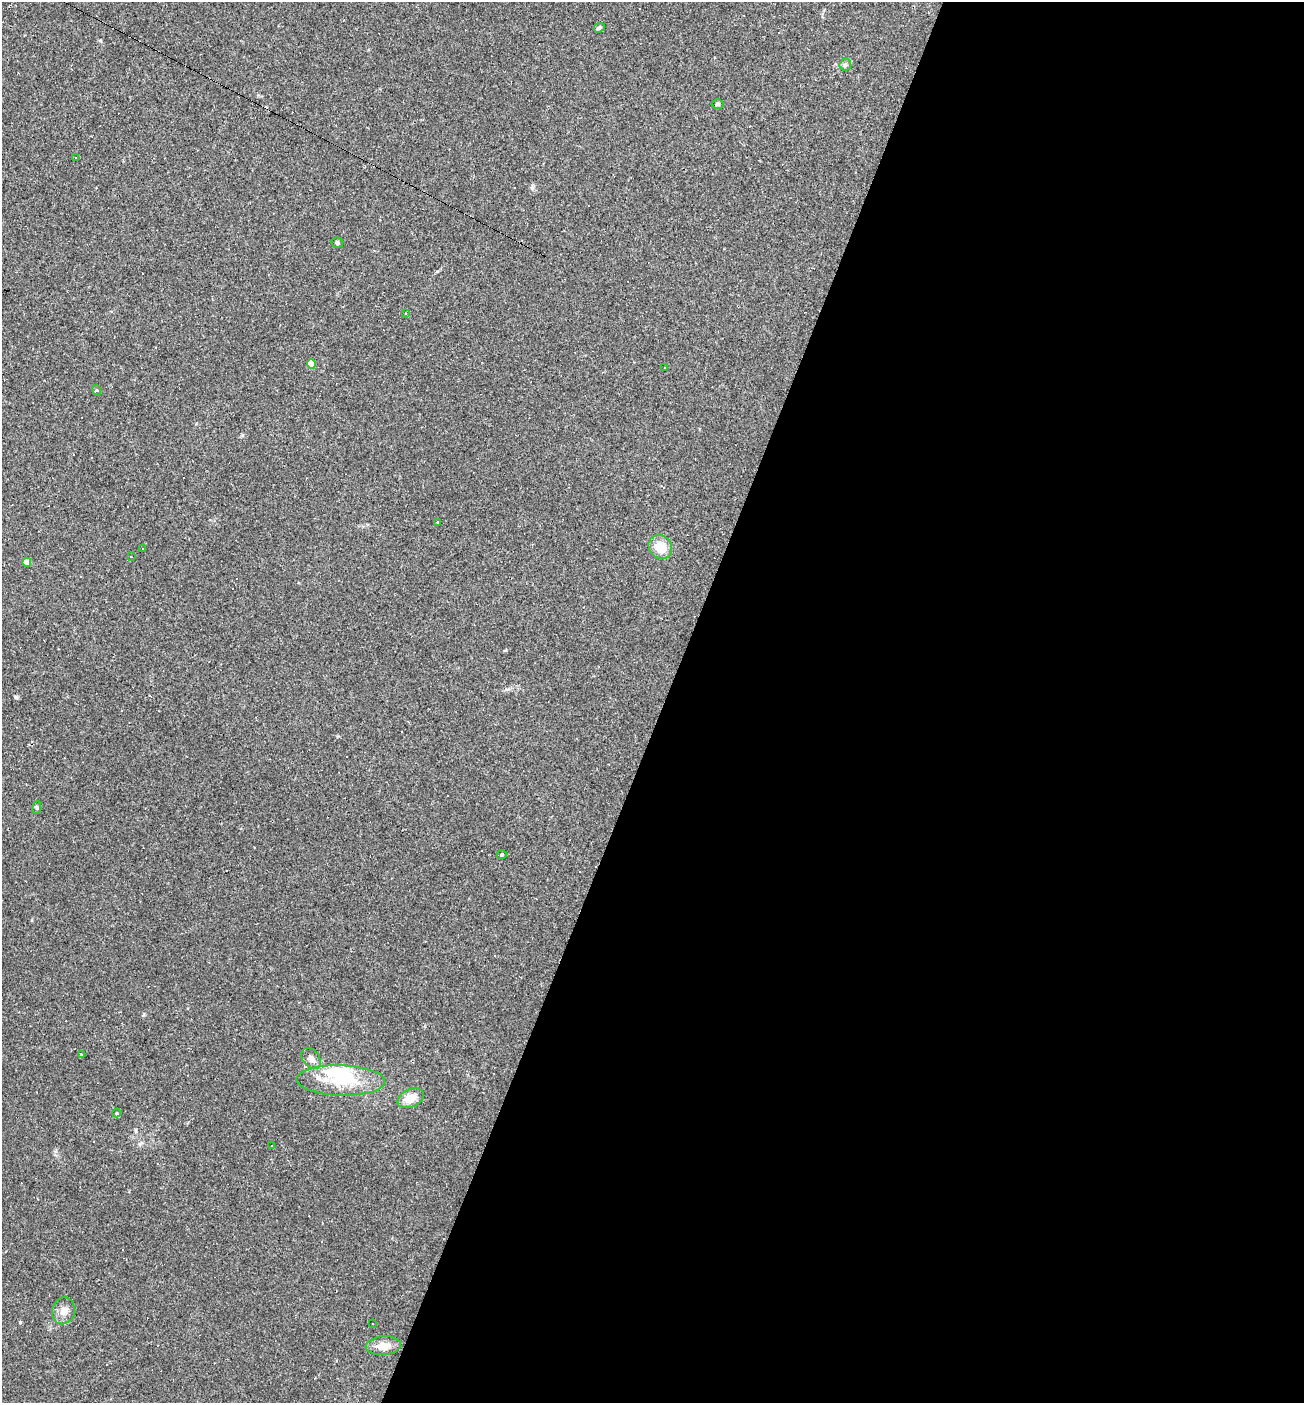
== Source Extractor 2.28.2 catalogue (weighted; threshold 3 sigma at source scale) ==
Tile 12 of 4 x 4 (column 4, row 3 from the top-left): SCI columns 4045-5346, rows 1403-2803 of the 5617 x 5606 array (HDU 1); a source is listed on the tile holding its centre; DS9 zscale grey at full resolution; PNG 1306 x 1405 px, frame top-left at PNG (2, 2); each listed source drawn as its Kron ellipse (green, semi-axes under 4 px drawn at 4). Shown black and unused: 49% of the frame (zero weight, under 2 of 3 exposures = <1% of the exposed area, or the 3 px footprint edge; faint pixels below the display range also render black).
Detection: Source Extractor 2.28.2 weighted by HDU 2 'WHT'; one run over the whole footprint, this tile lists its part. Background 0.0488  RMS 0.0049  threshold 0.0221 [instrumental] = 3 sigma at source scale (4.5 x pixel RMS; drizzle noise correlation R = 1.50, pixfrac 1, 0.05/0.05 arcsec/px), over >= 5 px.
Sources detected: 49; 2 inside a brighter object's white glare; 22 cosmic-ray / hot-pixel residue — neither listed nor drawn; the other 25 listed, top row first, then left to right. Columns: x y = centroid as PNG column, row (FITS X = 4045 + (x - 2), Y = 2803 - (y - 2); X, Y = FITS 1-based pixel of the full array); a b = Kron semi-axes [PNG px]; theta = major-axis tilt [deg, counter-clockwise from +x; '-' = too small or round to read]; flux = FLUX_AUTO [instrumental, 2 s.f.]
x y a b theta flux
599 28 6 4 21 0.97
845 65 6 5 - 0.95
718 104 6 4 1 0.85
75 158 3 2 - 0.46
337 243 6 5 - 1.1
406 313 3 2 - 0.43
311 364 4 4 - 10
664 367 3 3 - 1.3
96 390 5 3 - 0.49
438 522 3 3 - 1
660 547 13 11 -51 9.3
142 548 3 2 - 0.34
131 556 3 2 - 0.57
27 562 4 4 - 8
37 808 6 4 84 0.67
502 855 5 4 - 0.58
81 1055 3 3 - 2.2
311 1058 12 8 -51 2.7
341 1080 44 15 -2 21
411 1098 14 9 25 7.2
116 1113 4 4 - 0.57
271 1146 3 2 - 0.34
63 1311 14 11 76 3.7
373 1323 2 2 - 0.47
383 1346 17 9 4 5.4
Unlisted compact peaks at least as high as the median listed source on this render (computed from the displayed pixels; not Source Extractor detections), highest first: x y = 16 697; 20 1322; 100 40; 532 188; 437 271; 242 435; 338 736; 506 650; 144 1014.